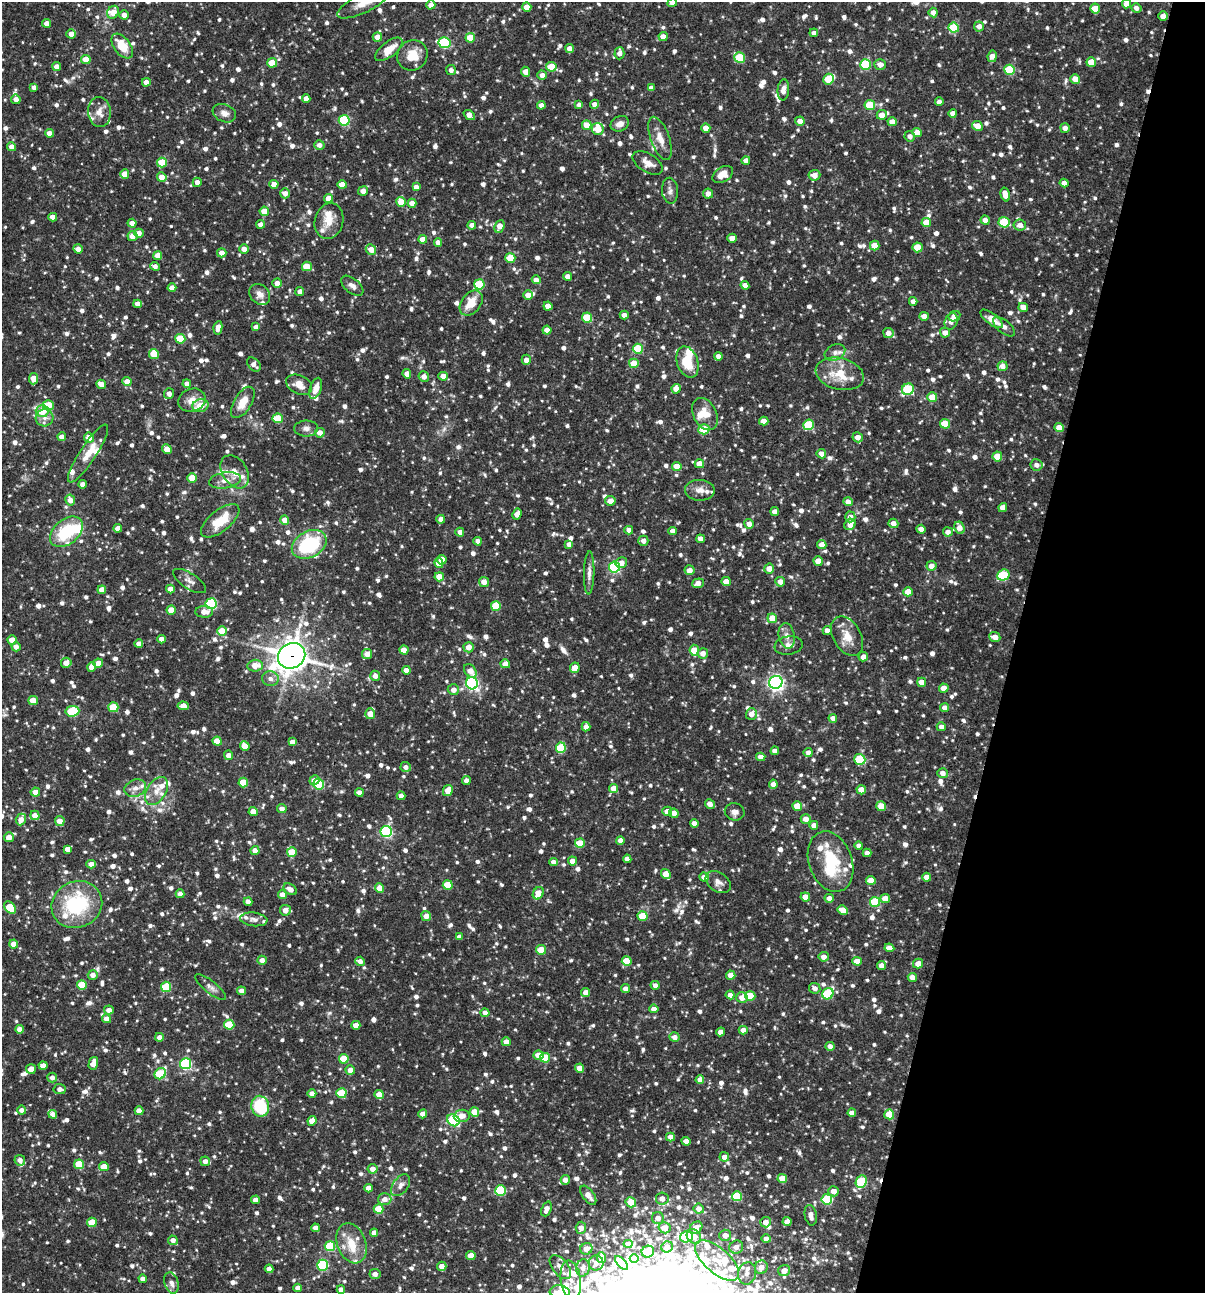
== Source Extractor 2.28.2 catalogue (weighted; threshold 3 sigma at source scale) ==
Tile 8 of 4 x 4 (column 4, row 2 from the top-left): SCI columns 3860-5062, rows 2585-3875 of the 5187 x 5168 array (HDU 1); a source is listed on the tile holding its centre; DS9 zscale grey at full resolution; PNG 1207 x 1295 px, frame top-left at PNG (2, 2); each listed source drawn as its Kron ellipse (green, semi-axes under 4 px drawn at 4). Shown black and unused: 16% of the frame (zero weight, under 3 of 4 exposures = <1% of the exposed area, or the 3 px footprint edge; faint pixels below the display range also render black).
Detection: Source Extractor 2.28.2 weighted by HDU 2 'WHT'; one run over the whole footprint, this tile lists its part. Background 0.0869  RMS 0.0039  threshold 0.0175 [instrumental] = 3 sigma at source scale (4.5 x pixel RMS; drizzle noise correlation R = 1.50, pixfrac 1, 0.05/0.05 arcsec/px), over >= 5 px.
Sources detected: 1427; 5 inside a brighter object's white glare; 3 cosmic-ray / hot-pixel residue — neither listed nor drawn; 51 inside a brighter listed object's ellipse — not listed separately; of the other 1368, all 500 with FLUX_AUTO >= 1.92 (the completeness limit of this list) listed and drawn (868 fainter detections not listed), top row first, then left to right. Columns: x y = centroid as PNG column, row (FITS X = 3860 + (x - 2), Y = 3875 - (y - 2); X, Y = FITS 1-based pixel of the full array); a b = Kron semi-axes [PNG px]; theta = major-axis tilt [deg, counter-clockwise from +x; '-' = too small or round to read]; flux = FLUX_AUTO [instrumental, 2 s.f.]
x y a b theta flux
364 3 29 9 27 6.1
672 3 5 4 - 2.8
1126 4 4 4 - 3.3
431 5 4 4 - 2.7
527 7 4 4 - 4.5
1136 8 5 4 - 2
1095 9 5 5 - 6.9
113 12 6 5 - 5
933 13 5 4 - 2.4
124 15 4 4 - 2.8
1163 16 5 4 - 2.7
47 23 4 4 - 3
979 26 5 5 - 2.5
954 28 5 5 - 16
814 33 4 4 - 1.9
71 34 4 4 - 2.9
663 36 4 4 - 2.9
377 37 5 4 - 2.8
470 38 5 4 - 8.3
445 43 6 5 - 36
122 46 14 8 -53 9.3
569 48 4 4 - 2.6
389 49 16 7 38 5.7
619 53 6 5 - 2.4
412 55 16 14 44 7
992 56 6 4 81 2.9
740 58 5 5 - 16
86 59 4 4 - 6.2
1091 62 5 5 - 6.3
272 63 5 4 - 8.3
865 64 5 5 - 22
880 64 5 5 - 2.7
57 67 4 4 - 3
551 67 5 5 - 6.7
451 70 5 5 - 2
1010 70 5 5 - 19
525 72 5 4 - 3.1
542 75 5 4 - 1.9
828 79 5 5 - 11
1075 79 5 4 - 4.2
146 82 4 4 - 3.1
34 87 4 4 - 1.9
651 88 4 4 - 2.2
783 90 10 5 85 2.4
306 98 4 4 - 2.6
16 99 5 4 - 2.5
939 102 4 4 - 2.5
594 104 4 4 - 2.3
541 105 4 4 - 2.4
579 105 4 4 - 2.2
870 105 5 5 - 15
99 112 15 11 -84 4
224 113 12 8 -22 2.4
953 113 4 4 - 2.5
469 115 6 4 -40 3.4
882 115 5 5 - 3.3
344 120 5 5 - 28
800 121 5 4 - 3.1
892 122 5 4 - 4.1
620 124 9 7 23 2.7
587 125 5 5 - 4.7
977 126 5 5 - 4.5
706 128 4 4 - 3.8
1065 128 5 4 - 2.6
598 129 6 5 - 7.5
917 132 4 4 - 4.8
49 133 4 4 - 2.7
910 136 5 5 - 2.2
660 138 23 9 -70 4.7
319 145 5 5 - 2
11 147 4 4 - 2.7
746 160 4 4 - 2
162 162 5 5 - 7.6
648 163 17 9 -32 3.3
125 174 4 4 - 4.9
723 174 11 7 31 4.2
814 175 6 5 - 3.3
162 177 5 4 - 3.9
197 182 5 4 - 2.3
1064 183 4 4 - 2.7
274 184 4 4 - 3.1
342 185 4 4 - 4.2
416 187 4 4 - 2.4
363 191 5 4 - 3.1
670 191 13 8 -86 1.9
285 193 5 5 - 2.6
708 194 5 5 - 2.6
1005 195 7 4 -74 4.4
329 198 4 4 - 4.9
401 202 5 4 - 6.3
412 203 4 4 - 3.7
264 211 4 4 - 5.1
53 217 4 4 - 2.7
985 220 4 4 - 2.3
329 221 18 14 74 5.6
926 222 5 4 - 5.5
1004 222 5 5 - 16
132 223 4 4 - 3.5
261 224 4 4 - 2.4
472 225 4 4 - 2.5
1020 225 6 5 - 2.9
499 226 6 4 66 4.3
139 233 5 4 - 2.5
133 236 5 5 - 2.9
732 238 4 4 - 3.3
423 239 4 4 - 3.4
438 242 4 4 - 2.5
875 246 5 5 - 7.3
917 247 5 5 - 9.3
78 249 5 4 - 2.3
244 249 5 4 - 3.1
371 250 5 5 - 3.3
222 253 4 4 - 2.9
158 255 4 4 - 3.8
510 258 5 5 - 11
155 266 5 4 - 1.9
307 266 5 5 - 9
567 276 4 4 - 2.5
536 280 4 4 - 2.7
277 283 5 4 - 2.9
479 284 5 5 - 15
745 285 4 4 - 2.6
352 286 13 7 -39 2.1
172 288 4 4 - 3.1
300 292 4 4 - 2
260 294 11 9 -46 2.5
528 295 5 4 - 3.6
913 301 4 4 - 2
471 303 14 9 53 7.3
137 304 4 4 - 2.4
548 306 4 4 - 3.4
1023 307 5 4 - 3.5
624 315 4 4 - 2.5
924 316 4 4 - 3.9
954 316 6 5 - 2.9
587 318 5 5 - 13
992 319 13 5 -37 4.8
951 321 8 6 70 2.4
256 327 4 4 - 2.2
1004 327 13 6 -39 2
218 328 7 4 79 2.8
547 330 4 4 - 3.3
888 333 5 5 - 2.7
945 333 5 5 - 2.7
180 339 5 5 - 12
638 349 5 5 - 15
835 353 11 7 28 2
154 354 5 5 - 9.2
718 356 4 4 - 2.5
526 360 5 4 - 2.5
687 362 16 10 -72 11
634 363 5 4 - 7
254 364 8 5 -47 2.1
1002 366 5 4 - 2.5
407 374 5 4 - 3
840 374 24 15 -14 11
424 376 5 5 - 2.4
443 376 4 4 - 3.4
34 379 5 4 - 5.6
127 382 4 4 - 3.6
101 384 5 4 - 3.7
187 384 4 4 - 2.5
299 385 13 9 -26 4.2
316 388 11 5 72 3.7
676 389 5 4 - 3.5
908 389 6 5 - 23
169 394 5 5 - 2.7
932 397 5 5 - 8.3
192 400 14 11 19 4.3
243 402 17 8 59 6
48 405 5 5 - 7.5
200 406 8 6 14 6.7
42 411 6 6 - 6.7
705 414 17 11 -62 5.9
45 418 9 8 - 2.3
278 418 5 5 - 9.3
764 421 5 4 - 3.5
945 424 5 5 - 11
809 425 5 5 - 18
306 428 12 8 1 2
1059 428 5 4 - 4.6
704 429 5 5 - 12
320 433 5 5 - 2.7
62 437 4 4 - 2.5
858 437 5 5 - 2.8
89 438 5 5 - 3.2
167 449 5 4 - 5.4
88 454 34 8 57 7
821 454 5 4 - 3.1
997 456 5 5 - 7.6
699 464 5 4 - 4
1036 465 6 5 - 2.1
677 466 5 4 - 5.6
235 472 18 12 -57 5
192 478 5 5 - 7.6
225 480 16 8 9 3.4
82 484 4 4 - 2.5
700 490 15 10 -2 3.5
70 500 5 5 - 3.2
610 501 5 5 - 2.8
848 502 4 4 - 2.7
1003 507 4 4 - 2.9
775 512 4 4 - 3.1
517 514 5 4 - 2.9
850 517 5 5 - 2.7
441 519 4 4 - 2.8
285 520 4 4 - 4.2
220 521 23 10 39 11
893 523 5 4 - 3
749 524 5 5 - 2.7
850 524 6 5 - 3.4
118 528 4 4 - 2.8
959 528 6 5 - 3.5
921 529 4 4 - 3.2
629 530 4 4 - 2.3
673 531 4 4 - 2.6
66 532 19 12 39 19
460 532 4 4 - 2.7
948 532 5 4 - 2.4
701 539 4 4 - 2.6
478 541 4 4 - 2.3
643 541 5 5 - 2.4
309 544 18 13 28 31
569 544 4 4 - 2.6
822 545 4 4 - 3.7
442 560 5 4 - 5.2
818 561 5 4 - 5
439 563 5 4 - 3.1
621 563 6 5 - 3.2
931 566 5 5 - 3
614 567 5 5 - 47
769 569 5 5 - 3.7
690 570 5 5 - 2.9
589 573 21 5 89 2.3
1003 575 6 5 - 17
439 577 5 4 - 5.7
189 581 19 7 -33 2.5
484 582 5 5 - 3.5
726 582 4 4 - 5
780 582 5 5 - 2.6
698 583 6 4 21 2.9
170 589 4 4 - 4.2
102 590 4 4 - 4.2
908 592 5 4 - 5.5
211 604 5 5 - 36
496 606 5 5 - 13
171 610 4 4 - 5
204 612 9 5 -3 3.1
772 618 5 5 - 6
222 631 5 4 - 8.2
827 631 4 4 - 2.5
787 636 13 8 -79 2.6
847 636 21 14 -60 6
995 637 5 5 - 3
162 639 4 4 - 2.7
12 640 4 4 - 5.6
139 644 4 4 - 2.8
789 645 14 9 9 2.8
16 647 4 4 - 2.3
469 647 5 5 - 3.2
404 650 4 4 - 4
694 650 6 5 - 8.4
703 653 5 5 - 2.9
367 654 5 5 - 2.7
292 656 14 12 31 530
863 657 5 4 - 2.2
66 663 5 5 - 3.5
98 663 5 4 - 3
505 664 4 4 - 3.2
255 666 7 6 - 4.6
92 667 4 4 - 3.3
575 668 5 4 - 4.3
406 670 4 4 - 2.6
470 671 7 5 -50 3.3
375 676 5 5 - 2.7
270 679 8 7 - 2
776 682 7 6 - 130
922 682 4 4 - 3.9
472 683 6 6 - 79
944 688 4 4 - 5.5
453 690 5 5 - 2.8
33 701 4 4 - 6.7
183 706 5 4 - 3.6
113 707 5 5 - 13
945 708 4 4 - 2.6
72 711 7 5 6 22
370 714 5 5 - 3.9
751 714 6 5 - 2.9
833 718 4 4 - 2.6
586 727 4 4 - 2.9
941 727 4 4 - 2.2
217 741 5 4 - 5.9
292 742 4 4 - 2.2
245 746 5 4 - 4.6
561 748 5 5 - 19
775 751 4 4 - 2.7
808 752 4 4 - 2
228 755 4 4 - 2.8
761 757 5 4 - 2.7
860 759 5 5 - 21
406 767 5 5 - 2
943 773 5 5 - 2.3
315 780 5 4 - 2.9
466 781 4 4 - 2.1
243 783 5 5 - 10
319 784 5 5 - 19
773 784 4 4 - 2
135 788 11 8 20 2.5
614 788 4 4 - 4.8
448 790 5 5 - 5
861 790 4 4 - 4.7
156 791 15 9 58 4.4
35 792 5 4 - 3.1
359 793 4 4 - 2.5
401 796 4 4 - 2.6
710 804 5 4 - 2.8
797 806 5 4 - 8.5
881 806 5 4 - 7
282 809 5 4 - 2.2
667 811 5 4 - 3.1
253 812 4 4 - 4.9
735 812 10 8 -15 1.9
674 813 5 4 - 2.9
35 815 5 4 - 3.9
21 819 6 5 - 3
806 819 5 5 - 2.8
60 821 5 4 - 3.6
694 824 4 4 - 3
814 825 4 4 - 2.7
386 831 5 5 - 47
9 837 5 5 - 3.4
620 840 4 4 - 2.5
580 843 5 5 - 11
859 846 4 4 - 2.1
67 849 4 4 - 2.3
255 850 4 4 - 2.8
292 852 5 5 - 9.7
867 853 4 4 - 2.5
627 859 4 4 - 2.4
572 861 4 4 - 2.8
554 862 4 4 - 2.5
831 862 31 21 -70 19
91 864 4 4 - 2.8
666 874 5 4 - 6
704 877 5 4 - 2.7
927 877 4 4 - 3.4
871 880 5 4 - 5
718 882 14 9 -34 2.5
448 885 5 5 - 13
379 888 4 4 - 5.5
290 889 7 5 -32 2.9
538 893 6 5 - 5.6
180 894 4 4 - 2.5
282 895 5 4 - 3.4
805 897 4 4 - 4.5
829 898 4 4 - 2.6
885 899 5 4 - 4.5
248 902 4 4 - 2.6
875 902 5 5 - 15
77 904 26 23 26 32
10 908 7 5 -51 12
285 910 5 5 - 2.9
843 910 5 4 - 4.9
426 916 5 5 - 3
642 916 5 5 - 11
254 919 13 7 -6 1.9
459 937 4 4 - 2.4
14 944 4 4 - 4.8
889 948 5 4 - 2.8
541 950 5 4 - 9.3
824 957 5 5 - 2.6
262 960 4 4 - 2.3
360 961 5 4 - 2.2
627 961 5 4 - 10
857 961 5 4 - 3.7
918 964 5 4 - 4
881 966 4 4 - 2.7
93 975 5 5 - 2.6
731 975 4 4 - 4.8
912 977 5 4 - 2.9
82 985 5 5 - 12
655 985 4 4 - 2
166 987 5 5 - 16
210 987 19 6 -38 2
815 988 6 5 - 2
626 989 4 4 - 2.6
242 991 4 4 - 2.2
586 992 4 4 - 3.2
828 994 6 5 - 23
730 995 4 4 - 2.5
750 996 5 5 - 11
742 998 5 5 - 3.3
654 1009 4 4 - 2.8
109 1010 5 4 - 2.8
485 1013 4 4 - 2.4
107 1019 4 4 - 3.4
229 1025 5 5 - 14
356 1025 4 4 - 3.9
19 1029 4 4 - 2.6
743 1030 4 4 - 2.8
721 1032 4 4 - 2.2
159 1037 4 4 - 2
675 1037 5 4 - 2.5
506 1042 4 4 - 2.7
830 1046 4 4 - 2.4
538 1055 5 4 - 4.4
545 1058 5 5 - 11
344 1059 5 5 - 13
93 1063 6 4 74 3.6
185 1064 6 5 - 46
43 1065 4 4 - 2.4
580 1068 4 4 - 4.5
31 1069 5 4 - 3.3
350 1070 5 4 - 3.1
160 1074 6 5 - 22
52 1077 5 5 - 1.9
700 1080 4 4 - 2.7
60 1089 6 5 - 2.1
312 1093 4 4 - 2.3
341 1093 5 5 - 15
379 1094 4 4 - 5.7
260 1106 10 9 - 19
21 1110 4 4 - 1.9
139 1111 4 4 - 3.3
474 1112 5 4 - 6.2
852 1113 4 4 - 2.5
53 1114 4 4 - 2.6
423 1114 4 4 - 2.8
889 1114 5 5 - 7.5
462 1116 8 6 6 3.9
453 1120 7 5 -40 34
312 1121 5 4 - 3.8
670 1137 4 4 - 2.9
686 1141 4 4 - 2.7
724 1157 5 4 - 2.8
20 1160 5 5 - 2
205 1161 5 5 - 2.3
79 1164 5 5 - 12
104 1167 5 4 - 5.8
373 1169 5 4 - 3.1
782 1178 5 4 - 7.3
565 1180 5 4 - 2.4
861 1182 6 5 - 25
401 1185 12 7 54 2.2
368 1188 4 4 - 2.9
501 1190 5 5 - 24
834 1191 5 5 - 3.1
588 1195 11 5 -53 2.9
737 1196 5 5 - 20
385 1199 6 6 - 3
662 1199 6 6 - 3
827 1199 5 5 - 28
256 1200 4 4 - 2.7
631 1202 5 5 - 7.9
379 1209 5 4 - 9.6
546 1209 8 5 68 2.6
699 1209 5 5 - 2.7
811 1215 10 6 -80 2.5
658 1218 6 6 - 2.9
92 1222 5 4 - 9.2
766 1222 5 5 - 2.8
787 1222 4 4 - 3.3
315 1228 4 4 - 2.9
581 1228 6 5 - 3.1
665 1228 6 5 - 3.6
696 1228 7 5 40 3.1
374 1233 4 4 - 3
725 1235 6 6 - 2.8
694 1236 8 6 -47 4.2
686 1237 6 5 - 23
766 1239 5 4 - 2.2
173 1240 5 4 - 2.5
352 1243 21 14 -69 8.9
628 1244 4 4 - 2.8
330 1246 5 5 - 20
667 1247 6 5 - 2.8
736 1247 7 6 - 3.5
586 1249 6 5 - 3.3
648 1252 6 6 - 12
471 1256 4 4 - 6.2
601 1258 5 4 - 3.4
634 1259 4 4 - 2.2
717 1260 27 12 -41 11
596 1263 7 7 - 2
622 1263 8 4 -46 3
322 1265 5 5 - 38
442 1266 5 4 - 2.9
560 1267 14 7 -51 3.8
761 1267 7 6 - 3.3
583 1268 9 6 77 2.5
269 1269 4 4 - 2.5
784 1271 6 5 - 2.9
747 1273 11 9 80 3.1
375 1274 5 5 - 2.2
143 1279 4 4 - 2.5
571 1280 20 10 -82 5.6
171 1283 11 7 -74 2.2
298 1288 4 4 - 3
341 1290 4 4 - 2.5
560 1292 10 6 -5 4.3
Overlapping masked pixels (flux is a lower limit): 1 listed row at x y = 292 656
Isophote crosses this tile's border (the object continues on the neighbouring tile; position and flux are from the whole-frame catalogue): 4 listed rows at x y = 364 3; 672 3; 1126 4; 560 1292